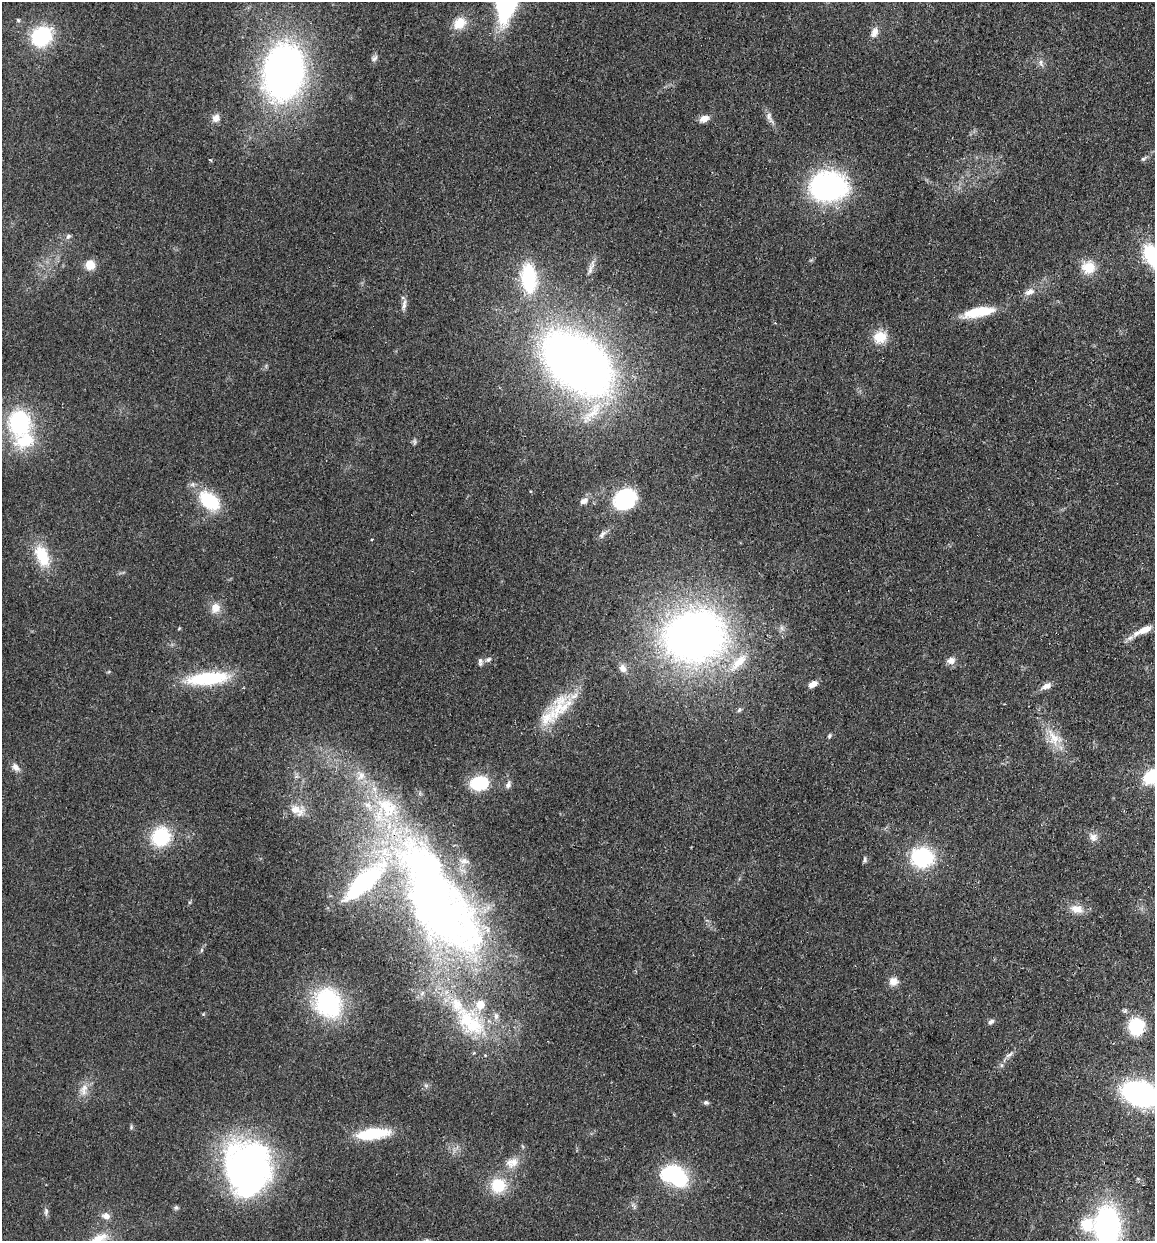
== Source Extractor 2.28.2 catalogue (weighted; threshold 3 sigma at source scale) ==
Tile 6 of 4 x 4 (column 2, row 2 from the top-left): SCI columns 1329-2481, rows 2491-3729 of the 5081 x 4981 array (HDU 1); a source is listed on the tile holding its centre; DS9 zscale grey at full resolution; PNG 1157 x 1243 px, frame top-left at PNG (2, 2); no overlay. Shown black and unused: <1% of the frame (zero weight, under 2 of 3 exposures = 3% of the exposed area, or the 3 px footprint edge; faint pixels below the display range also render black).
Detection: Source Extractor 2.28.2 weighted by HDU 2 'WHT'; one run over the whole footprint, this tile lists its part. Background 0.0478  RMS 0.0068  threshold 0.0307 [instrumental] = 3 sigma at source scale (4.5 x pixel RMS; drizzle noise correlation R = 1.50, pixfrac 1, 0.05/0.05 arcsec/px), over >= 5 px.
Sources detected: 95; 4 inside a brighter object's white glare — not listed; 11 inside a brighter listed object's ellipse — not listed separately; the other 80 listed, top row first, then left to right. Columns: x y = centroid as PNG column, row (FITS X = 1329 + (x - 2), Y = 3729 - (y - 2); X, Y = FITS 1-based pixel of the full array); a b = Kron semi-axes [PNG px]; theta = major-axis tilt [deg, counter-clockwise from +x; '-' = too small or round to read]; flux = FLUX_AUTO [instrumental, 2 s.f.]
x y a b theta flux
18 20 5 5 - 1
459 23 16 13 44 12
874 32 13 8 66 4.8
42 36 16 14 41 64
374 58 11 6 41 2.1
1041 63 11 4 -77 2.3
283 72 47 34 80 320
769 117 20 7 -68 4
216 118 10 9 - 4.3
704 119 11 7 21 5.5
1143 159 9 5 35 1.4
210 160 4 3 - 0.76
828 186 26 19 0 200
68 236 7 6 - 1.7
1152 256 23 14 -62 48
90 265 9 9 - 9.5
591 267 26 5 69 4.2
1088 267 17 15 -21 13
529 278 28 14 -85 56
1030 292 15 9 22 4.7
403 298 6 4 -19 1
404 306 11 6 64 2.6
979 312 42 11 11 22
880 337 15 13 17 14
577 363 50 32 -39 680
19 422 19 17 -81 74
414 442 8 4 -82 1.3
530 491 5 3 - 0.54
625 499 22 17 37 49
209 501 23 15 -40 37
584 501 12 7 32 4.1
602 534 13 6 52 2.8
371 539 3 3 - 0.75
42 556 27 15 -67 24
215 608 15 12 71 6.9
1145 629 18 8 24 9.7
694 636 48 39 8 480
488 659 9 6 33 2.1
951 660 11 9 14 4.2
480 662 12 6 -88 2
738 662 36 12 47 19
623 668 10 8 -62 4.5
208 678 45 13 6 50
813 684 10 6 26 4.7
1046 686 14 7 23 4.1
560 707 46 25 54 34
739 710 8 6 57 1.4
829 736 6 5 - 1.1
1054 738 27 17 -48 15
16 767 11 7 -50 4.1
1151 776 21 15 49 25
479 783 16 12 6 33
508 785 10 6 69 2.4
297 810 20 12 -23 9.3
161 837 23 21 51 35
1093 837 11 10 - 4.1
922 857 16 14 -7 72
865 859 8 5 -88 1.5
432 897 169 65 -57 600
1077 909 17 11 -9 8.1
893 981 11 11 - 5.5
326 1001 35 30 58 67
991 1022 9 6 34 2
1136 1026 14 12 85 34
1009 1055 13 4 30 2.4
84 1089 18 10 81 6.7
1140 1094 21 13 -16 230
706 1102 7 6 - 1.5
131 1127 5 5 - 1
372 1134 30 10 7 39
512 1162 19 13 24 8.6
247 1169 55 47 -89 240
667 1174 7 6 - 53
498 1185 19 18 - 22
176 1208 7 5 69 1.3
46 1211 11 5 84 2
106 1216 10 8 -12 4.2
1087 1224 17 16 - 19
1107 1227 35 20 90 170
97 1240 30 13 32 17
Overlapping masked pixels (flux is a lower limit): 2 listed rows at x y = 694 636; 432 897
Isophote crosses this tile's border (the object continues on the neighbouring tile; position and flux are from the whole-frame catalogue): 6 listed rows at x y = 283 72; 1152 256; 1151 776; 1140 1094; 1107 1227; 97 1240